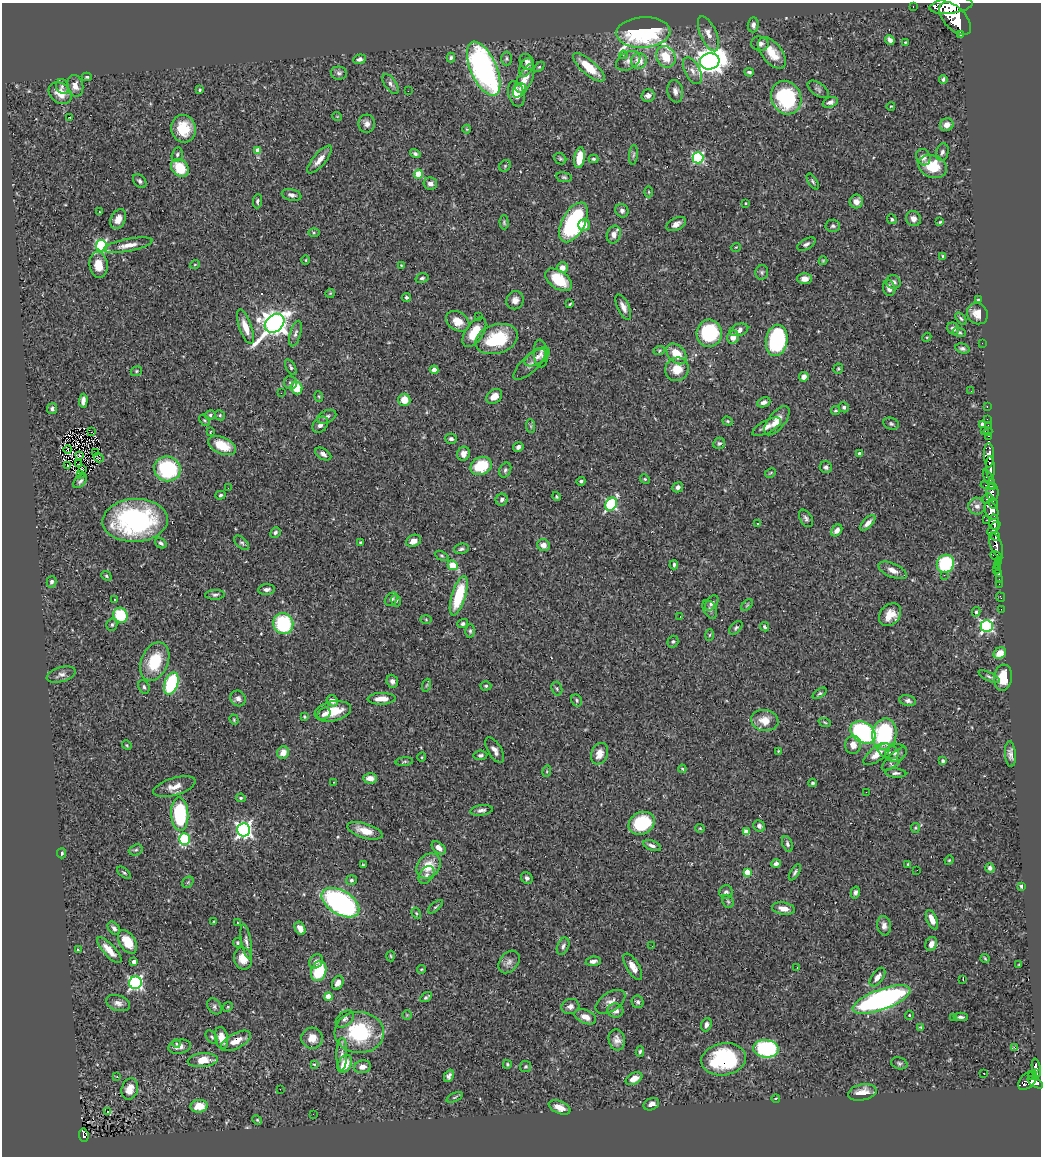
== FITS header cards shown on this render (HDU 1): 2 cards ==
NAXIS1  =                 1039
NAXIS2  =                 1154

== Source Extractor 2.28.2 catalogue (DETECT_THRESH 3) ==
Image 1039 x 1154 px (HDU 1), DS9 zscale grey, 1 PNG px = 1 image px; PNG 1043 x 1158 px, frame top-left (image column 1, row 1154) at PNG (2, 3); each listed source drawn as its Kron ellipse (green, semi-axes under 4 px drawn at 4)
Background 0.859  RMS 0.028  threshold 0.0851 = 3 sigma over >= 5 px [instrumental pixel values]
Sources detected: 442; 2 with non-positive FLUX_AUTO (blend fragments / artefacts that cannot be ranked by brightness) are neither listed nor drawn; the other 440 listed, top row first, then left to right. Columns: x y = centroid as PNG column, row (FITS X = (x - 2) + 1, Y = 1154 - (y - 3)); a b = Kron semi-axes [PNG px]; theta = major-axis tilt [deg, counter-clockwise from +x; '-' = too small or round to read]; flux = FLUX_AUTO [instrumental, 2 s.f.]
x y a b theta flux
913 6 3 2 - 16
951 6 22 8 7 6400
955 19 20 11 -47 8000
753 25 7 5 83 6
643 32 27 15 3 400
708 34 19 8 -66 18
961 35 3 3 - 120
890 40 5 4 - 8.1
905 42 3 2 - 1.3
760 44 9 7 -9 9.7
772 53 18 10 -51 37
623 55 4 3 - 1.7
666 57 11 9 -57 46
451 58 5 4 - 3.4
359 59 6 5 - 6.4
507 59 7 5 90 3.5
628 61 13 8 29 11
639 61 8 8 - 24
710 61 10 8 13 2000
527 62 8 6 -56 9.6
526 67 10 6 63 9.1
539 67 6 4 44 2.5
589 67 20 7 -41 51
484 69 29 13 -66 520
692 71 14 7 -62 13
749 72 5 3 - 3.8
339 73 8 6 -8 5.6
87 77 5 3 - 3.1
943 79 4 3 - 3.2
524 81 19 7 62 28
390 84 11 6 -55 6.4
62 86 7 6 - 5
75 86 11 8 -76 14
521 88 5 5 - 5.6
818 89 12 6 -35 6
200 90 4 3 - 3.5
408 91 2 2 - 2
675 91 11 7 -79 10
60 93 12 9 -39 28
516 94 13 8 -75 24
648 96 7 6 - 8.4
786 98 17 14 -67 170
830 102 8 5 18 7.3
891 106 4 2 - 1.3
337 116 5 3 - 1.4
69 117 3 3 - 22
367 124 9 8 - 10
947 125 7 6 - 13
183 129 14 12 -79 58
467 129 4 4 - 1.9
257 151 4 4 - 27
942 152 9 6 77 6
415 154 5 4 - 4.2
177 155 7 5 75 4
633 155 10 4 84 3.8
923 157 8 7 - 9.7
580 158 10 5 80 35
698 158 6 5 - 230
320 159 17 6 49 17
560 159 6 5 - 2.9
593 159 5 4 - 2.8
505 166 6 5 - 3.3
933 166 14 11 -19 61
180 168 10 7 -47 60
418 174 4 4 - 65
564 177 8 5 -8 3.5
140 181 8 5 -49 4.6
813 181 9 4 -58 3.5
430 184 7 6 - 8.4
649 192 5 3 - 1.8
292 195 10 5 -12 7.8
257 201 7 4 86 4.1
856 201 7 6 - 12
746 203 3 2 - 1.4
622 211 7 6 - 6.2
99 212 3 2 - 4.3
118 219 10 7 62 17
892 219 5 4 - 3.2
913 219 8 7 - 12
504 222 7 4 -89 3.3
573 222 22 11 62 260
940 222 4 3 - 2.1
676 224 10 6 27 10
584 225 6 5 - 21
833 226 7 6 - 4.6
314 233 6 4 0 2.5
614 235 9 7 71 11
806 244 10 5 28 5.9
128 245 25 6 11 18
101 246 6 5 - 210
736 247 5 3 - 1.5
942 256 4 3 - 2.4
306 260 5 3 - 1.8
823 261 4 4 - 2
195 264 5 3 - 1.5
99 265 13 9 -85 29
401 265 3 2 - 1.6
562 268 5 5 - 16
762 272 7 6 - 4.4
422 278 6 4 15 3.9
804 279 7 5 -2 12
559 280 15 9 -35 62
893 282 7 6 - 8.1
889 288 8 6 -77 11
330 293 5 4 - 2
407 297 4 4 - 4.3
515 300 9 8 - 12
978 300 3 3 - 2.9
570 304 3 2 - 2
623 307 13 6 -65 11
977 314 11 10 - 21
478 317 3 2 - 2.4
961 318 7 4 -52 3.1
458 321 12 9 -32 22
275 323 11 8 40 1800
245 327 18 6 -70 24
953 329 6 5 - 6.4
739 330 9 6 18 11
474 332 17 8 56 40
959 332 7 4 -10 3.1
295 333 13 5 74 7.3
709 333 13 12 - 150
733 337 6 6 - 16
927 337 5 4 - 1.9
497 339 22 14 17 99
777 340 16 10 81 230
982 343 2 2 - 37
962 349 7 5 -16 4.8
659 351 6 4 20 2.5
541 354 14 7 -86 9.3
676 354 12 8 -46 41
537 357 14 7 31 11
529 364 21 8 43 11
291 367 9 4 -61 3.8
677 369 12 11 - 30
838 369 5 4 - 2.5
434 370 4 4 - 18
136 371 6 4 22 2.7
804 377 5 4 - 9.2
290 383 6 6 - 5.6
297 388 6 6 - 41
971 391 2 2 - 1.4
281 393 2 2 - 4.4
319 396 5 4 - 2.2
494 396 9 6 40 17
404 400 6 6 - 29
83 401 7 4 87 9.1
764 402 7 5 21 8.3
844 407 5 5 - 3.8
987 407 3 2 - 25
52 409 5 5 - 5.1
835 410 4 4 - 2.7
210 415 5 4 - 3.6
220 415 5 4 - 2.7
327 417 10 6 25 6.3
987 419 2 2 - 12
205 420 6 4 -54 2.8
728 421 5 4 - 2.8
777 421 17 8 51 23
891 424 8 6 -20 4.2
982 424 4 3 - 6.3
320 425 9 6 48 8.9
988 425 2 2 - 15
531 426 7 4 -88 3.3
767 427 16 6 28 12
984 430 3 3 - 76
988 431 4 3 - 38
91 432 2 2 - 1.2
210 432 4 2 - 1.3
989 436 3 2 - 31
451 439 6 5 - 4.7
719 443 6 5 - 4.3
222 445 14 8 -24 45
518 447 5 4 - 5.8
68 449 4 2 - 0.42
96 452 3 2 - 1.4
859 453 4 4 - 3.7
323 454 9 5 -30 7.3
463 454 7 6 - 13
989 455 12 5 -90 2100
80 456 3 2 - 1.5
99 458 5 2 - 3.2
79 464 2 2 - 1.1
67 466 3 2 - 0.88
481 466 11 9 24 72
826 467 6 6 - 6.2
990 468 12 3 -87 1700
82 469 3 2 - 0.93
167 469 13 12 - 170
505 470 8 5 64 4.4
770 473 6 3 27 2
80 475 3 2 - 6.4
645 479 5 4 - 2.5
989 479 11 4 -64 770
80 481 8 5 44 5.3
581 481 4 4 - 4.2
988 486 8 3 -12 650
678 487 5 5 - 7
228 488 2 2 - 4.4
992 492 8 6 -83 800
220 495 5 4 - 2.8
556 497 4 4 - 2.5
987 498 6 3 37 210
502 500 6 5 - 5.8
993 503 5 3 - 530
611 504 7 5 56 220
977 506 8 8 - 9.4
991 510 9 6 -68 1800
806 518 9 6 -59 5.3
135 520 33 21 3 310
987 520 2 2 - 9.7
994 522 8 5 -84 2500
757 523 3 3 - 3.6
868 523 10 4 45 10
994 528 8 3 46 1300
837 530 6 5 - 9.6
275 532 5 4 - 4.1
996 536 4 3 - 560
414 541 8 6 23 14
161 543 6 4 -37 4.1
242 543 9 5 -42 4.1
361 543 4 3 - 5.5
544 545 6 6 - 12
996 545 13 5 -69 1700
461 549 7 5 12 4.5
442 556 7 4 -27 3.1
996 556 6 4 -26 370
998 562 3 2 - 26
945 564 9 8 - 140
453 565 5 4 - 77
674 565 4 3 - 3.3
997 565 3 3 - 130
996 569 2 2 - 9.7
893 570 15 7 -24 15
999 574 3 3 - 49
944 575 2 2 - 9.7
106 576 5 4 - 2.4
999 579 2 2 - 8.4
52 582 6 4 74 5.4
999 584 2 2 - 11
266 590 8 5 4 7.5
215 595 10 5 1 4.6
459 596 20 7 73 97
1001 597 5 2 - 19
391 599 7 5 46 6.9
115 600 3 3 - 3.9
396 600 6 5 - 2.8
712 603 9 5 54 6.4
747 605 7 4 45 2.8
710 609 10 6 -62 5.6
1001 609 2 2 - 7.6
976 612 4 4 - 3
120 615 8 7 - 80
890 615 13 9 47 25
680 616 2 2 - 0.99
426 619 5 4 - 1.8
283 624 10 10 - 150
463 624 5 4 - 4.3
112 625 6 5 - 3.7
987 626 6 6 - 370
765 627 5 4 - 3.4
736 628 8 5 46 3.7
470 631 6 4 -89 3.4
710 635 5 3 - 2
673 642 6 5 - 3.5
1000 653 6 5 - 24
155 661 20 13 67 76
61 675 15 7 16 11
989 677 12 4 -26 4.7
1003 678 13 9 83 45
392 681 6 5 - 7.8
171 684 11 6 71 160
427 685 7 4 70 2.7
486 686 5 4 - 3.1
144 687 7 5 -66 4.5
557 689 7 5 -73 3.6
820 693 8 4 35 3.4
238 698 8 7 - 7.5
382 699 14 6 1 23
577 700 6 5 - 4
332 701 6 5 - 13
908 701 8 5 -11 6.3
333 711 18 10 12 47
324 714 7 5 43 7.1
304 717 3 3 - 2.2
234 720 5 4 - 2.2
765 720 14 10 -9 26
825 722 6 4 -21 2.3
863 732 13 10 -34 310
884 734 15 12 77 170
127 745 5 4 - 2.2
853 745 9 8 - 15
495 750 14 6 -59 11
778 751 4 4 - 1.7
888 751 11 7 -27 10
283 752 6 5 - 16
896 753 11 8 21 8.7
599 754 11 8 70 22
877 754 15 7 36 24
1010 754 13 5 -85 8.5
480 755 7 5 8 5.2
422 757 4 3 - 1.6
894 759 16 6 42 10
943 761 4 4 - 4.7
404 762 9 3 6 3.1
682 769 4 4 - 3.2
547 771 6 3 73 2.2
896 773 10 4 -4 5.1
370 778 7 5 -3 14
334 782 3 2 - 3.6
813 783 4 3 - 2.5
174 787 22 8 16 22
866 792 3 2 - 2.9
241 798 5 4 - 2.8
481 810 11 5 8 6.5
180 814 17 8 -87 190
642 823 13 11 26 120
759 826 6 5 - 5.5
700 828 4 4 - 1.9
915 828 5 4 - 2.3
244 830 7 6 - 650
365 831 18 7 -17 26
746 832 4 3 - 21
184 839 6 5 - 170
787 844 8 5 -70 5.1
652 846 9 5 -21 7.3
439 848 8 5 -41 12
136 850 7 5 20 3.6
62 853 5 4 - 4.1
949 860 5 4 - 1.9
776 864 5 4 - 7.9
908 864 4 3 - 2
363 865 3 3 - 1.8
428 866 14 11 48 42
990 868 5 4 - 4.9
917 870 2 2 - 1.3
747 872 4 4 - 41
795 872 9 4 57 4.4
124 873 8 4 -38 3.1
426 875 10 7 56 8.1
527 878 6 5 - 4.4
351 880 5 4 - 3.5
188 882 6 5 - 3
1021 886 4 3 - 3.7
726 892 7 6 - 6
855 892 6 4 77 4.8
728 901 7 5 -67 3.5
340 903 21 12 -31 490
435 907 9 4 40 3.1
783 908 11 6 -10 14
416 913 6 4 -59 2.3
932 920 10 5 -66 17
214 922 3 3 - 1.9
237 923 3 2 - 2.5
884 926 10 7 -83 10
114 928 7 5 -49 5.6
300 928 7 5 -62 15
246 941 17 5 -80 9.4
127 942 13 8 -58 41
237 943 4 4 - 3
931 944 7 5 69 13
563 946 9 5 67 6.1
652 946 2 2 - 2.4
78 950 3 2 - 1.7
109 950 16 6 -47 23
391 956 5 3 - 2
243 958 11 9 -78 26
985 959 5 3 - 2.3
316 961 7 6 - 10
593 961 7 5 7 7
134 962 4 3 - 11
509 962 12 9 51 11
1019 965 3 2 - 1.4
633 967 15 6 -59 15
797 967 3 2 - 3.6
421 969 4 4 - 1.7
319 971 10 7 73 79
877 977 10 5 54 12
963 979 3 2 - 1.7
135 983 6 6 - 410
338 983 7 5 66 13
328 996 4 4 - 40
426 997 6 3 34 4.1
881 1000 30 10 20 490
610 1002 16 9 34 14
638 1002 6 6 - 5.5
118 1003 12 7 -18 10
214 1006 9 6 -55 6.4
570 1006 9 7 15 9.4
228 1007 5 4 - 2.3
615 1011 8 7 - 11
407 1015 5 5 - 2.4
909 1015 4 4 - 2.2
585 1017 11 6 -23 17
954 1017 3 2 - 2.2
961 1017 7 3 -1 4.8
345 1019 10 7 41 7.4
706 1025 7 5 69 6.5
921 1027 3 3 - 1.8
359 1032 24 20 -1 150
212 1037 7 5 -52 3.7
222 1038 11 6 -79 24
312 1038 10 10 - 23
617 1040 10 8 -77 12
236 1041 17 7 27 21
176 1044 4 3 - 1.6
180 1047 11 7 11 11
1014 1047 4 3 - 16
766 1049 13 9 -6 240
640 1051 5 4 - 3.3
342 1054 16 5 89 10
724 1059 22 16 10 190
203 1060 15 6 5 35
899 1063 8 5 -17 4.4
314 1064 4 3 - 2.6
345 1064 9 6 64 35
507 1064 4 3 - 2.3
526 1066 5 5 - 3.1
362 1067 8 6 12 11
1036 1068 9 4 -78 230
984 1073 3 2 - 1.4
1036 1073 3 2 - 210
1032 1075 5 3 - 160
117 1076 3 2 - 3.6
449 1076 6 4 64 6.5
634 1079 9 5 29 18
1028 1080 11 7 46 700
1035 1082 8 4 -32 770
130 1089 11 8 71 21
280 1089 2 2 - 0.8
862 1092 14 8 11 25
455 1097 9 4 22 3.5
776 1098 4 3 - 1.6
651 1104 8 6 24 9.7
199 1106 8 6 7 33
560 1107 11 6 -24 17
108 1112 4 3 - 12
313 1114 2 2 - 4.1
257 1120 5 4 - 2.4
84 1135 7 4 -84 130
At the frame edge (FLAGS 8, measured only in part): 1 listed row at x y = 951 6
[2 non-positive-flux detections neither listed nor drawn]